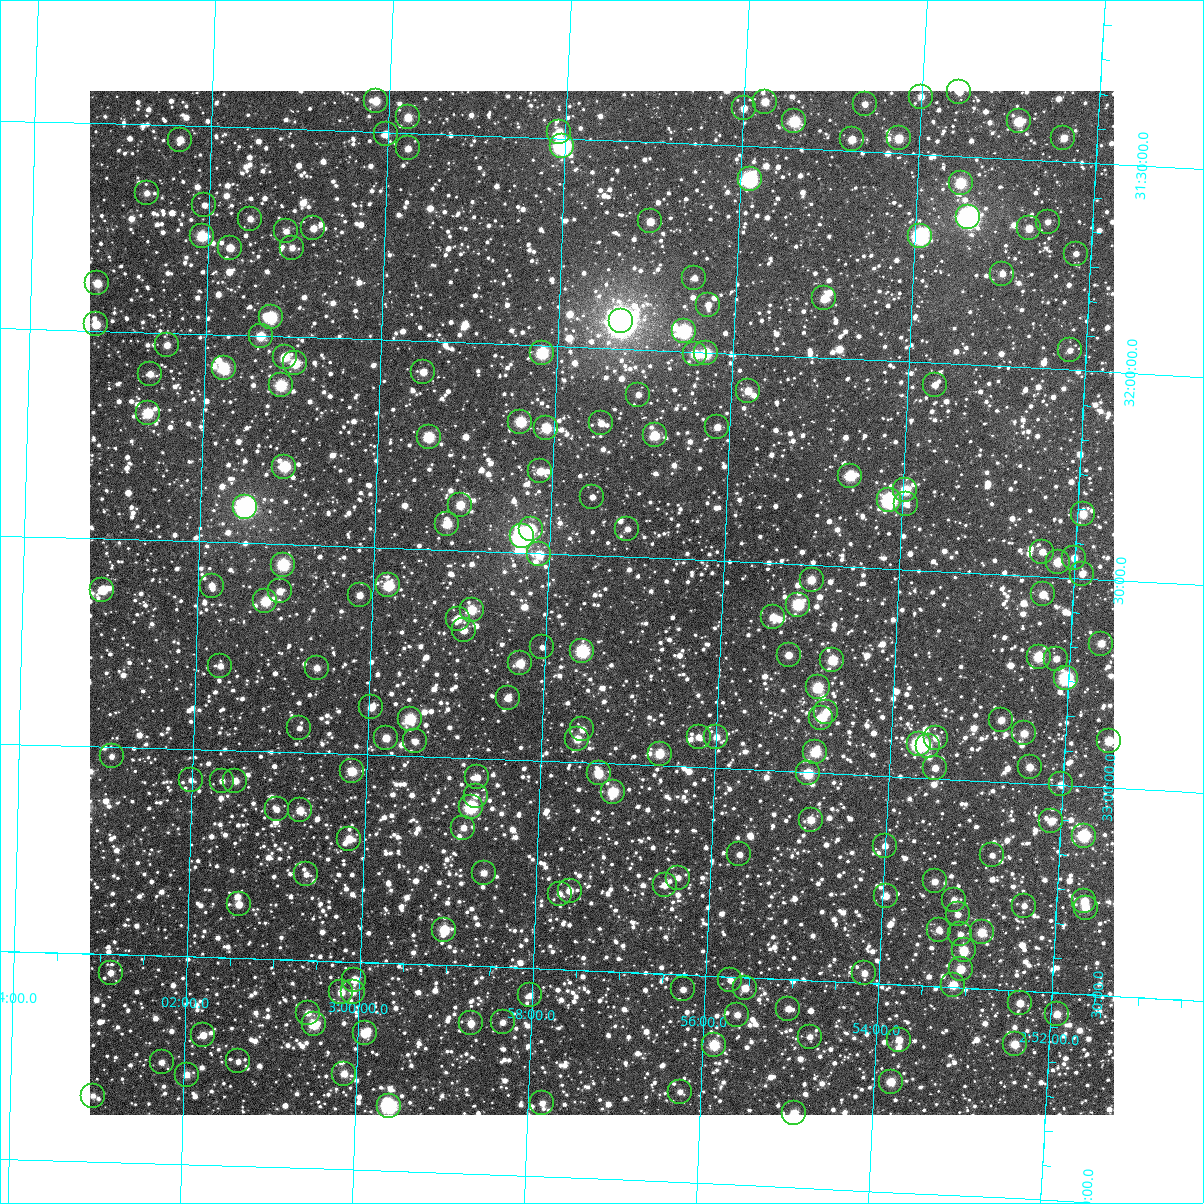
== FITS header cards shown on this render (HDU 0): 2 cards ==
NAXIS1  =                 1024
NAXIS2  =                 1024

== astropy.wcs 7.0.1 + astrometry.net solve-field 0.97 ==
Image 1024 x 1024 px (HDU 0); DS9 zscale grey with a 90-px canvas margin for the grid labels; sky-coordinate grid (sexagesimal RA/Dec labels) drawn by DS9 from the SOLVED WCS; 207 Tycho-2 reference stars matched to detected sources circled (green)
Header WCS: RA---TAN-SIP/DEC--TAN-SIP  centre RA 02:57:23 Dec +32:37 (44.34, +32.61 deg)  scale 8.67 arcsec/px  FOV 148.0' x 148.0'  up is +178 deg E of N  parity flipped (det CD > 0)
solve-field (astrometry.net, Tycho-2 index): VERIFIED the header's WCS against the Tycho-2 star catalogue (verified at 6 index scales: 10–207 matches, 0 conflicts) and refined it, rather than solving blind
Solved WCS: RA---TAN-SIP/DEC--TAN-SIP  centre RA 02:57:23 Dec +32:37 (44.34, +32.61 deg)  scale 8.67 arcsec/px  FOV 148.0' x 148.0'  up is +178 deg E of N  parity flipped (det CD > 0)
The solver's refit moves the header's centre by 0.15 arcsec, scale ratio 1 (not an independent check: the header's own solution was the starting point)
Tycho-2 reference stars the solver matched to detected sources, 207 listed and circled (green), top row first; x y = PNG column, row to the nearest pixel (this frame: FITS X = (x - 90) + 1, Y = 1024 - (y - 91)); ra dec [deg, ICRS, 3 dp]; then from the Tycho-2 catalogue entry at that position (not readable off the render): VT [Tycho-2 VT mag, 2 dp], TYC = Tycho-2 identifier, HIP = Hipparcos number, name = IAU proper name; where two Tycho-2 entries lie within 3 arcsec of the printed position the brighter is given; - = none
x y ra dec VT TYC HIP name
959 92 43.395 +31.345 10.94 2326-1031-1 - -
921 97 43.502 +31.361 11.39 2326-1137-1 - -
376 101 45.039 +31.426 10.43 2339-1424-1 - -
765 102 43.941 +31.391 10.69 2326-317-1 - -
865 104 43.660 +31.386 12.31 2326-1321-1 - -
744 108 43.999 +31.409 11.44 2326-848-1 - -
408 117 44.946 +31.463 10.59 2326-231-1 - -
794 121 43.856 +31.435 9.19 2326-1461-1 - -
1019 121 43.223 +31.409 9.84 2326-1301-1 - -
559 132 44.518 +31.485 10.98 2326-167-1 - -
386 134 45.008 +31.505 11.03 2339-374-1 - -
899 138 43.559 +31.464 10.26 2326-1349-1 - -
1063 138 43.095 +31.444 10.82 2326-1293-1 - -
852 139 43.692 +31.472 10.85 2326-1207-1 - -
180 140 45.587 +31.534 10.97 2339-1176-1 - -
562 146 44.509 +31.517 7.36 2326-9-1 - -
408 148 44.943 +31.537 11.56 2326-710-1 - -
750 179 43.975 +31.579 8.10 2326-421-1 - -
961 183 43.378 +31.564 9.57 2326-1487-1 - -
147 193 45.678 +31.665 11.52 2339-471-1 - -
204 205 45.514 +31.690 11.82 2339-435-1 - -
968 217 43.352 +31.645 6.66 2326-957-1 13464 -
250 219 45.383 +31.719 11.70 2339-504-1 - -
650 221 44.250 +31.691 10.60 2326-754-1 - -
1048 222 43.127 +31.648 12.08 2326-1059-1 - -
313 228 45.203 +31.738 11.01 2339-258-1 - -
1029 228 43.179 +31.665 10.89 2326-1023-1 - -
286 231 45.280 +31.747 11.62 2339-324-1 - -
202 236 45.518 +31.764 9.45 2339-255-1 - -
920 236 43.485 +31.696 7.99 2326-1339-1 13504 -
230 248 45.437 +31.791 10.90 2339-213-1 - -
292 248 45.262 +31.786 11.88 2339-243-1 - -
1076 254 43.043 +31.720 11.95 2326-1101-1 - -
1002 274 43.248 +31.777 11.49 2326-1145-1 - -
694 278 44.119 +31.822 11.64 2326-453-1 - -
97 283 45.810 +31.886 10.70 2343-1456-1 - -
824 298 43.749 +31.858 10.49 2326-1159-1 - -
708 305 44.076 +31.885 12.15 2330-369-1 - -
271 317 45.316 +31.955 8.98 2343-1144-1 14067 -
621 321 44.322 +31.934 5.09 2330-2043-1 13775 -
96 324 45.811 +31.985 10.44 2343-1892-1 - -
684 331 44.141 +31.951 8.70 2330-913-1 - -
261 336 45.343 +32.001 10.15 2343-1198-1 - -
167 345 45.607 +32.029 11.10 2343-1586-1 - -
1070 350 43.045 +31.954 11.92 2330-1972-1 - -
542 353 44.542 +32.017 9.16 2330-1006-1 - -
706 353 44.077 +32.003 9.42 2330-783-1 13689 -
695 354 44.107 +32.006 10.25 2330-741-1 - -
285 357 45.272 +32.049 10.22 2343-1122-1 - -
295 363 45.243 +32.064 9.86 2343-586-1 - -
224 368 45.446 +32.081 9.30 2343-1544-1 - -
423 372 44.878 +32.074 10.93 2330-935-1 - -
150 374 45.654 +32.100 11.28 2343-290-1 - -
281 385 45.281 +32.118 9.38 2343-1840-1 - -
935 385 43.423 +32.053 11.44 2330-1885-1 - -
748 391 43.953 +32.088 10.83 2330-337-1 - -
638 395 44.264 +32.109 11.38 2330-1062-1 - -
148 413 45.658 +32.194 9.58 2343-664-1 - -
520 422 44.596 +32.185 9.57 2330-519-1 - -
601 423 44.366 +32.181 11.28 2330-916-1 - -
717 427 44.035 +32.179 11.00 2330-655-1 - -
546 428 44.522 +32.198 9.83 2330-265-1 - -
655 435 44.213 +32.205 9.85 2330-241-1 - -
429 437 44.856 +32.230 9.35 2330-27-1 - -
284 467 45.264 +32.313 9.39 2343-762-1 - -
540 471 44.534 +32.302 10.91 2330-449-1 - -
850 476 43.651 +32.281 9.41 2330-1669-1 - -
905 490 43.492 +32.310 9.71 2330-1333-1 - -
592 497 44.383 +32.359 11.44 2330-613-1 - -
889 500 43.537 +32.336 8.21 2330-1504-1 13522 -
906 504 43.488 +32.342 12.02 2330-1509-1 - -
460 505 44.759 +32.391 10.34 2330-1073-1 - -
245 507 45.371 +32.413 6.96 2343-2195-1 14081 -
1083 514 42.983 +32.344 10.76 2330-2003-1 - -
447 524 44.794 +32.438 10.30 2330-217-1 - -
531 529 44.554 +32.443 10.16 2330-943-1 - -
627 529 44.279 +32.433 12.15 2330-982-1 - -
522 536 44.578 +32.461 6.72 2330-2021-1 13851 -
1042 552 43.094 +32.441 11.37 2330-1481-1 - -
539 554 44.528 +32.503 10.57 2330-351-1 - -
1074 558 43.003 +32.452 11.13 2330-1673-1 - -
1058 562 43.048 +32.464 10.29 2330-1770-1 - -
283 565 45.259 +32.550 9.10 2343-30-1 - -
1082 574 42.976 +32.489 11.31 2330-1620-1 - -
812 580 43.747 +32.536 10.64 2330-1289-1 - -
388 585 44.956 +32.591 9.51 2330-801-1 - -
212 586 45.461 +32.605 11.36 2343-1056-1 - -
102 590 45.772 +32.623 10.26 2343-394-1 - -
280 591 45.266 +32.614 11.10 2343-130-1 - -
1043 594 43.085 +32.544 10.84 2330-1239-1 - -
360 595 45.037 +32.617 11.37 2343-442-1 - -
265 601 45.305 +32.639 9.73 2343-320-1 - -
798 605 43.783 +32.597 10.00 2330-1878-1 - -
472 610 44.715 +32.642 10.02 2330-41-1 - -
773 617 43.853 +32.630 10.75 2330-1294-1 - -
458 619 44.754 +32.666 10.97 2330-67-1 - -
464 630 44.736 +32.692 11.83 2330-965-1 - -
1101 644 42.911 +32.654 10.79 2330-1178-1 - -
542 647 44.509 +32.726 12.23 2330-131-1 - -
582 651 44.394 +32.731 8.84 2330-948-1 - -
789 655 43.803 +32.719 10.98 2330-1727-1 - -
1039 657 43.087 +32.694 9.64 2330-1523-1 - -
1056 659 43.038 +32.697 11.44 2330-1955-1 - -
832 660 43.677 +32.727 9.86 2330-1962-1 - -
520 663 44.570 +32.767 10.39 2330-291-1 - -
220 666 45.429 +32.798 11.48 2343-190-1 - -
317 668 45.152 +32.796 11.04 2343-1318-1 - -
1066 678 43.006 +32.742 8.68 2330-1413-1 13372 -
818 687 43.715 +32.794 9.49 2330-1166-1 - -
508 698 44.602 +32.851 11.19 2330-313-1 - -
371 707 44.993 +32.886 11.46 2330-277-1 - -
826 712 43.687 +32.852 10.50 2330-1488-1 - -
821 718 43.703 +32.868 10.88 2330-1366-1 - -
410 719 44.881 +32.911 9.47 2330-557-1 - -
1001 720 43.186 +32.851 11.11 2330-1183-1 - -
299 728 45.197 +32.941 11.68 2343-1269-1 - -
582 729 44.385 +32.920 11.71 2330-931-1 - -
1024 733 43.118 +32.880 10.98 2330-1688-1 - -
699 737 44.050 +32.927 11.53 2330-469-1 - -
716 737 44.000 +32.925 11.26 2330-860-1 - -
386 738 44.947 +32.959 10.84 2330-463-1 - -
936 738 43.371 +32.902 11.21 2330-1373-1 - -
577 739 44.398 +32.944 10.69 2330-335-1 - -
415 741 44.863 +32.964 11.67 2330-511-1 - -
1109 741 42.874 +32.887 10.15 2330-1408-1 - -
919 744 43.417 +32.919 8.17 2330-1101-1 13486 -
928 746 43.392 +32.923 10.72 2330-1682-1 - -
815 752 43.714 +32.950 9.69 2330-1925-1 - -
660 754 44.160 +32.971 10.11 2330-805-1 13719 -
112 756 45.733 +33.024 11.99 2343-1463-1 - -
1030 767 43.097 +32.961 10.91 2330-1558-1 - -
935 768 43.369 +32.975 11.39 2330-1322-1 - -
352 771 45.042 +33.041 10.15 2343-819-1 - -
599 773 44.333 +33.024 10.17 2330-753-1 - -
808 773 43.732 +33.003 9.64 2330-1312-1 - -
477 777 44.682 +33.045 11.44 2330-393-1 - -
191 780 45.503 +33.075 12.57 2343-2083-1 - -
222 781 45.415 +33.075 11.89 2343-1025-1 - -
235 781 45.376 +33.073 11.48 2343-1485-1 - -
1061 784 43.006 +32.998 11.29 2330-1133-1 - -
613 792 44.290 +33.068 9.64 2330-205-1 - -
476 796 44.683 +33.090 11.59 2330-788-1 - -
471 807 44.697 +33.117 8.99 2330-566-1 13882 -
277 809 45.255 +33.139 11.69 2343-1529-1 - -
300 810 45.187 +33.140 10.70 2343-937-1 - -
811 820 43.718 +33.114 10.81 2330-1689-1 - -
1051 821 43.027 +33.088 11.21 2330-1751-1 - -
463 828 44.715 +33.168 11.67 2330-382-1 - -
1084 836 42.932 +33.118 9.51 2330-1503-1 - -
349 839 45.043 +33.205 10.91 2343-1093-1 - -
885 846 43.501 +33.167 11.82 2330-1484-1 - -
739 854 43.918 +33.205 12.06 2330-300-1 - -
992 855 43.192 +33.177 12.02 2330-1086-1 - -
484 873 44.652 +33.275 11.25 2330-360-1 - -
306 874 45.163 +33.293 12.54 2343-413-1 - -
678 878 44.092 +33.268 12.71 2330-2-1 - -
935 881 43.353 +33.248 11.54 2330-1224-1 - -
665 885 44.130 +33.286 11.42 2330-516-1 - -
570 891 44.403 +33.309 10.97 2330-754-1 - -
560 894 44.431 +33.318 12.20 2330-390-1 - -
886 896 43.492 +33.288 11.12 2330-1942-1 - -
954 900 43.296 +33.290 11.43 2330-1119-1 - -
1084 901 42.920 +33.276 10.63 2330-1094-1 - -
239 904 45.355 +33.371 11.03 2343-1313-1 - -
1024 906 43.093 +33.295 11.86 2330-1165-1 - -
1086 908 42.915 +33.292 10.75 2330-1167-1 - -
958 914 43.282 +33.324 11.77 2330-1129-1 - -
444 930 44.760 +33.416 9.82 2330-348-1 - -
939 930 43.334 +33.363 11.87 2330-1538-1 - -
982 932 43.210 +33.365 10.23 2330-1716-1 - -
960 934 43.272 +33.372 11.84 2330-1707-1 - -
964 950 43.260 +33.409 10.44 2330-1869-1 - -
961 969 43.265 +33.455 10.48 2330-1214-1 - -
111 973 45.718 +33.544 11.72 2343-2106-1 - -
864 973 43.543 +33.477 11.41 2330-1120-1 - -
354 980 45.014 +33.543 10.86 2343-1327-1 - -
730 980 43.928 +33.509 11.52 2330-640-1 - -
953 985 43.285 +33.494 10.27 2330-1352-1 - -
745 988 43.885 +33.526 10.68 2330-358-1 - -
683 989 44.064 +33.536 11.75 2330-720-1 - -
341 992 45.051 +33.574 10.90 2343-2100-1 - -
353 992 45.018 +33.572 11.21 2343-205-1 - -
530 995 44.506 +33.565 12.23 2330-380-1 - -
1020 1003 43.090 +33.529 11.42 2330-1305-1 - -
788 1009 43.757 +33.571 11.42 2330-1515-1 - -
308 1013 45.145 +33.626 11.75 2343-895-1 - -
1057 1014 42.981 +33.552 11.22 2330-2002-1 - -
737 1015 43.904 +33.591 11.47 2330-270-1 - -
503 1022 44.581 +33.632 11.56 2330-202-1 - -
471 1023 44.673 +33.638 11.12 2330-378-1 - -
314 1024 45.128 +33.654 10.36 2343-143-1 - -
365 1033 44.978 +33.670 10.10 2330-760-1 - -
203 1035 45.446 +33.688 11.12 2343-2157-1 - -
810 1037 43.692 +33.636 11.63 2330-1106-1 - -
899 1040 43.433 +33.633 10.97 2330-1903-1 - -
1015 1044 43.099 +33.629 10.50 2330-1943-1 - -
714 1045 43.967 +33.666 9.74 2330-1520-1 13658 -
238 1061 45.343 +33.749 11.90 2343-2164-1 - -
162 1062 45.564 +33.756 11.75 2347-907-1 - -
344 1074 45.035 +33.770 10.95 2347-704-1 - -
187 1075 45.491 +33.784 11.48 2347-919-1 - -
891 1082 43.451 +33.735 10.38 2330-1398-1 - -
680 1092 44.060 +33.782 11.90 2334-976-1 - -
93 1096 45.761 +33.841 12.22 2347-714-1 - -
542 1103 44.458 +33.824 11.73 2334-1002-1 - -
389 1106 44.901 +33.845 8.31 2334-636-1 13943 -
794 1113 43.726 +33.821 10.42 2334-759-1 - -